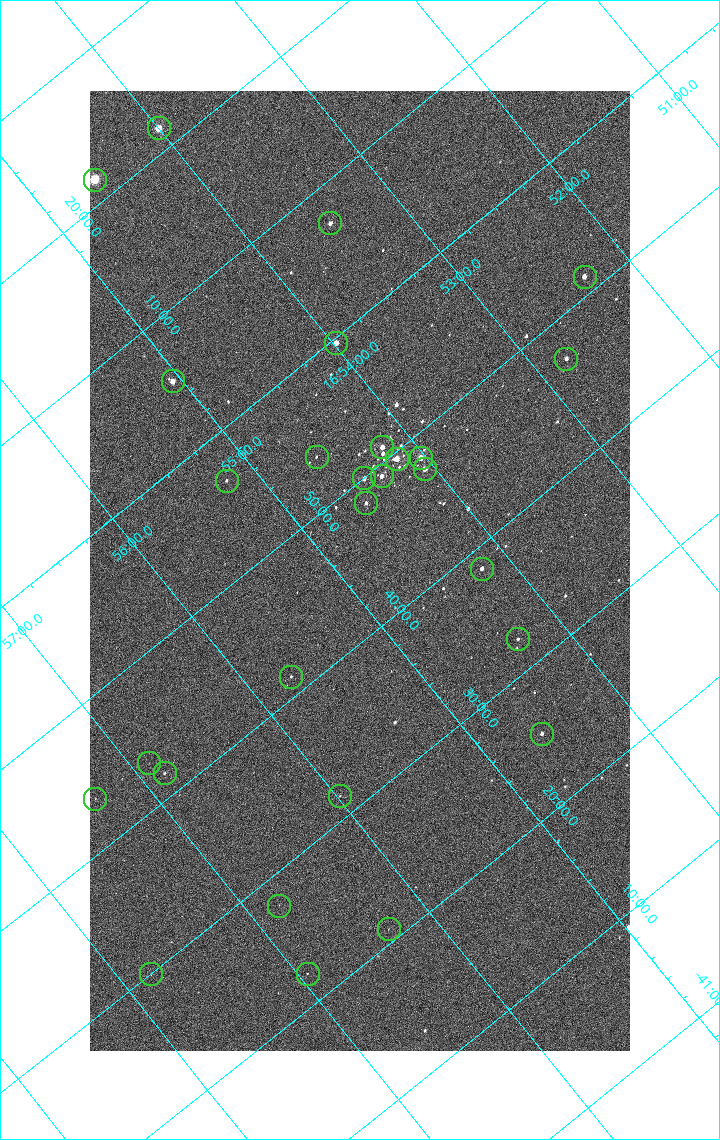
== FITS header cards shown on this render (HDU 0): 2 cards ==
NAXIS1  =                 1080 / length of data axis 1
NAXIS2  =                 1920 / length of data axis 2

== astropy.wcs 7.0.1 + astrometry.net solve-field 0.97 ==
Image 1080 x 1920 px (HDU 0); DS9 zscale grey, zoomed out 1/2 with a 90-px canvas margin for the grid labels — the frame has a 2x2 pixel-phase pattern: neighbouring pixels differ more than pixels two apart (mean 1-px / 2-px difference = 1.283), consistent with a one-shot-colour (mosaic) sensor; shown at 1/2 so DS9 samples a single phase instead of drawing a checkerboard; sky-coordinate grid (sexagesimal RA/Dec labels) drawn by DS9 from the SOLVED WCS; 28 Tycho-2 reference stars matched to detected sources circled (green)
Header WCS: none
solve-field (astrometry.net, Tycho-2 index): SOLVED blind (the file carries no WCS)
Solved WCS: RA---TAN-SIP/DEC--TAN-SIP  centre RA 16:54:52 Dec -41:44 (253.72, -41.74 deg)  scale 2.37 arcsec/px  FOV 42.7' x 76.0'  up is -141 deg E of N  parity flipped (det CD > 0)
(file carries no celestial WCS; the grid is the blind solution)
Tycho-2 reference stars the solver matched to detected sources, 28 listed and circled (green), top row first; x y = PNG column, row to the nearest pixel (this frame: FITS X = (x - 90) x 2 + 1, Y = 1920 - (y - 91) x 2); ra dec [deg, ICRS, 3 dp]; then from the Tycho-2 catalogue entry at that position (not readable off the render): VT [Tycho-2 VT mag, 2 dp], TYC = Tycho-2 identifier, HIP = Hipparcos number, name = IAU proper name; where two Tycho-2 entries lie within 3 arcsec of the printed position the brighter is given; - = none
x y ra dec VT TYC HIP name
158 128 253.499 -42.362 4.82 7876-2743-1 82671 -
94 180 253.646 -42.361 3.76 7876-2871-1 82729 -
330 224 253.369 -42.121 7.31 7876-1152-1 - -
584 277 253.080 -41.855 6.51 7876-2659-1 82543 -
336 343 253.495 -41.994 6.38 7876-309-1 82669 -
566 359 253.197 -41.786 7.01 7876-2053-1 - -
172 382 253.764 -42.091 6.35 7876-2597-1 82783 -
382 448 253.549 -41.849 6.39 7876-2229-1 - -
316 458 253.650 -41.894 9.98 7876-253-1 - -
420 458 253.508 -41.806 5.47 7876-2191-1 82676 -
396 460 253.542 -41.825 6.07 7876-2204-1 82691 -
424 470 253.515 -41.792 6.56 7876-2254-1 - -
382 476 253.582 -41.820 6.62 7876-2640-1 82706 -
364 478 253.608 -41.832 7.44 7876-2319-1 - -
226 481 253.801 -41.944 9.16 7876-1486-1 - -
366 504 253.633 -41.805 7.76 7876-1997-1 - -
482 569 253.548 -41.642 7.21 7876-2339-1 - -
518 639 253.576 -41.540 8.52 7876-1880-1 - -
291 677 253.929 -41.690 9.45 7876-1772-1 - -
542 734 253.649 -41.423 8.08 7876-2472-1 - -
148 763 254.222 -41.719 10.94 7876-2588-1 - -
165 774 254.210 -41.695 10.00 7876-2426-1 - -
340 796 253.994 -41.527 10.16 7876-2126-1 - -
95 799 254.334 -41.726 10.46 7876-2739-1 - -
279 906 254.199 -41.464 10.79 7876-2221-1 - -
388 930 254.075 -41.350 10.73 7876-1756-1 - -
151 974 254.451 -41.499 10.62 7876-2486-1 - -
308 974 254.236 -41.370 10.62 7876-1948-1 - -